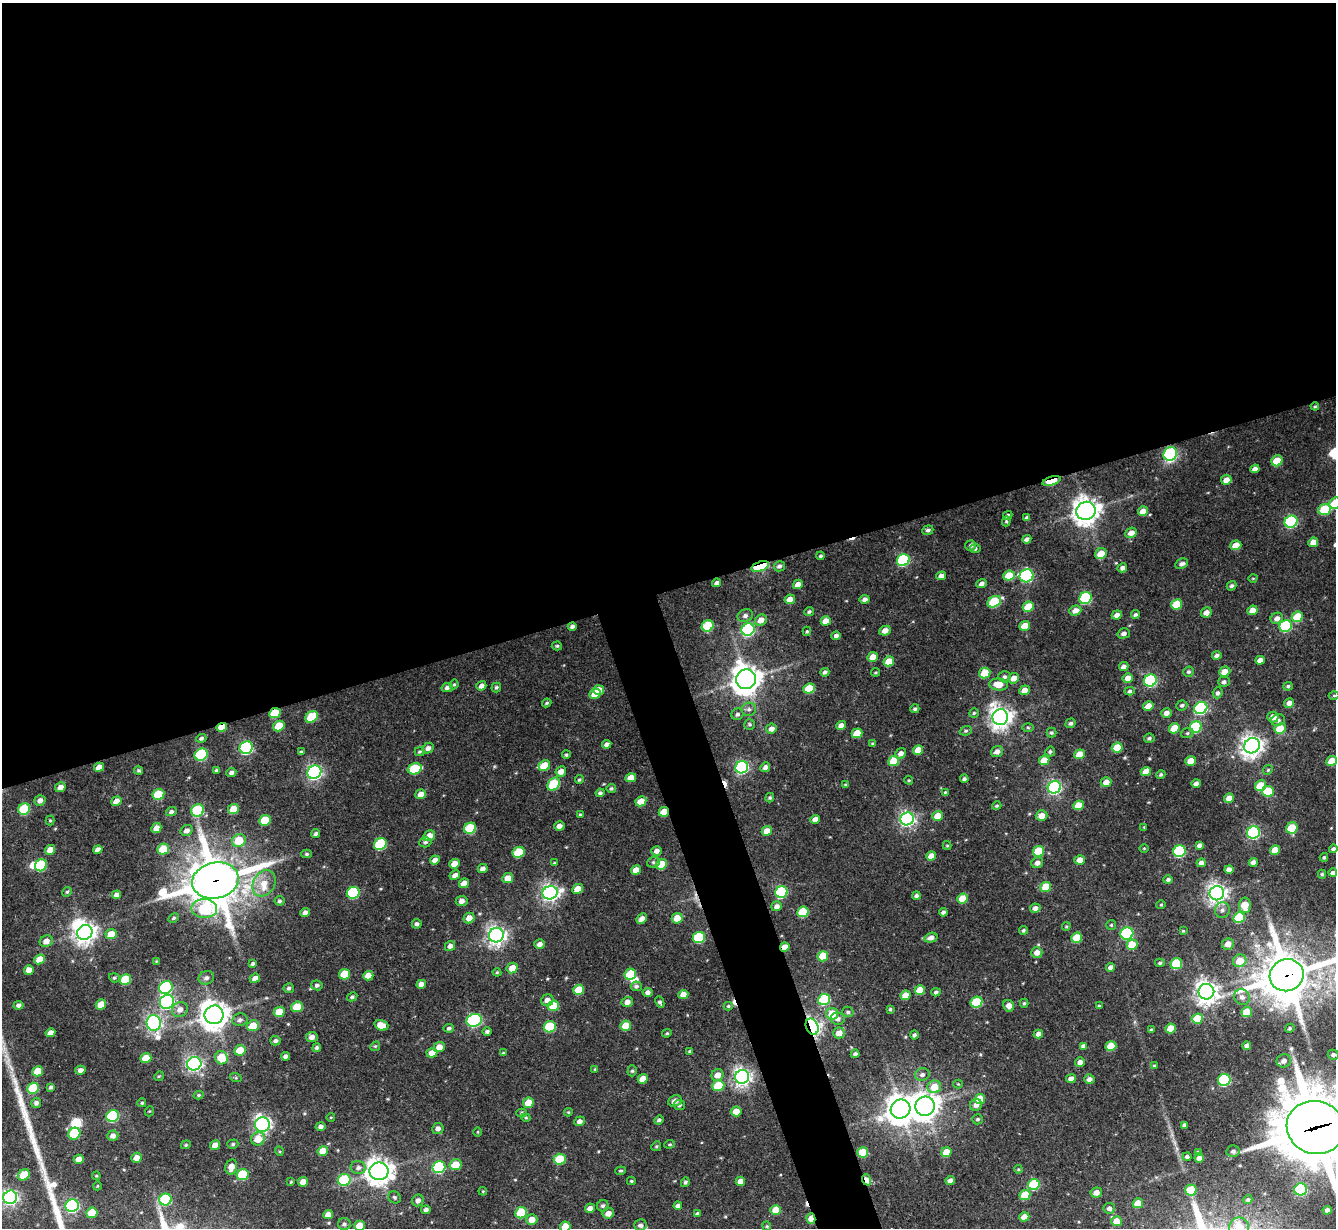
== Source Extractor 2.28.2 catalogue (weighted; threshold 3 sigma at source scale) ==
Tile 2 of 4 x 4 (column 2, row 1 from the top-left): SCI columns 1336-2669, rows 3951-5176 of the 5338 x 5324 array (HDU 1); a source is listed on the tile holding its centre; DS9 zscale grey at full resolution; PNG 1338 x 1230 px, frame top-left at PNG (2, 3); each listed source drawn as its Kron ellipse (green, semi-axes under 4 px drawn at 4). Shown black and unused: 51% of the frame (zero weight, under 3 of 5 exposures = <1% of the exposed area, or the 3 px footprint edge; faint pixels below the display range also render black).
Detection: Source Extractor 2.28.2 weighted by HDU 2 'WHT'; one run over the whole footprint, this tile lists its part. Background 0.182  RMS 0.0086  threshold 0.0387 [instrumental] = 3 sigma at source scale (4.5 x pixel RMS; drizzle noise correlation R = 1.50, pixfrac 1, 0.05/0.05 arcsec/px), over >= 5 px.
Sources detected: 507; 1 too faint to see at this stretch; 4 inside a brighter object's white glare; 4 cosmic-ray / hot-pixel residue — neither listed nor drawn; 1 inside a brighter listed object's ellipse — not listed separately; the other 497 listed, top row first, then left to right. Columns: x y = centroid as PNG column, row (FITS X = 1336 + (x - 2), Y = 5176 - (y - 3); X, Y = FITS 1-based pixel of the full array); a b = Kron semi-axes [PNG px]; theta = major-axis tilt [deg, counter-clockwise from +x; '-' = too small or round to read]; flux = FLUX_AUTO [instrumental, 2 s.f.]
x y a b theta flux
1315 406 4 4 - 1.1
1170 454 7 6 - 120
1277 461 6 5 - 22
1255 469 5 4 - 4.4
1226 480 5 4 - 6.7
1052 481 9 4 17 31
1335 503 6 5 - 24
1325 510 6 5 - 41
1086 511 10 9 - 890
1143 511 5 4 - 7.6
1008 515 5 4 - 1.9
1027 517 4 3 - 1.7
1006 521 5 4 - 1.3
1291 522 6 6 - 110
928 530 5 4 - 2.1
1131 533 6 5 - 6.9
1027 539 4 4 - 2.9
1313 542 5 4 - 8.3
971 545 5 5 - 2.3
1236 545 5 5 - 12
975 548 5 4 - 1.7
1101 554 6 5 - 12
821 556 4 4 - 1.4
903 560 6 5 - 93
1182 564 7 5 25 3.2
760 566 9 4 19 110
779 566 5 5 - 2.7
1122 568 5 4 - 3.1
941 576 5 4 - 4.9
1009 576 6 5 - 21
1027 576 7 6 - 140
1253 578 4 3 - 0.66
717 583 4 3 - 2.9
798 584 5 4 - 5.5
982 584 5 4 - 3.7
1232 586 5 4 - 2
1085 598 6 5 - 80
790 599 5 4 - 7.6
865 599 5 4 - 3.1
994 602 7 5 31 45
1177 604 5 5 - 23
1028 607 6 5 - 23
1075 610 6 5 - 6.4
1252 610 5 4 - 6.2
809 612 5 4 - 1.6
1206 612 5 5 - 5.2
1117 615 5 4 - 4.5
1135 615 4 4 - 1.7
745 616 8 6 23 3.1
1297 617 6 5 - 23
1277 618 6 5 - 4.7
761 620 6 5 - 7.7
826 621 5 4 - 8.7
572 626 4 3 - 2.3
708 626 6 5 - 52
1025 626 5 4 - 17
1286 626 6 5 - 79
748 630 7 6 - 160
807 631 5 4 - 1.4
885 631 6 4 27 6.1
1124 633 6 5 - 3.4
836 636 5 4 - 3
557 646 5 4 - 1.3
1217 655 5 4 - 2.8
873 657 5 5 - 7.8
1260 660 5 4 - 4.4
889 661 5 5 - 14
1124 667 5 4 - 4.3
825 672 4 4 - 2.7
876 672 4 3 - 0.97
1188 672 5 5 - 1.8
1225 672 6 5 - 8.7
985 673 6 5 - 22
1004 677 6 5 - 2.7
1014 678 5 5 - 7.1
1128 678 5 4 - 6.2
746 679 10 10 - 1100
1150 680 6 6 - 100
1224 682 6 5 - 2.3
454 684 5 3 - 1.3
999 684 9 6 -6 12
481 686 5 4 - 4.1
1288 686 5 4 - 1.6
496 687 5 4 - 1.7
447 688 5 4 - 3
809 688 6 5 - 30
599 690 5 5 - 11
1024 690 5 4 - 6.3
1130 691 5 4 - 1.6
1218 693 5 5 - 2.3
595 694 6 5 - 9.5
1334 696 5 3 - 1
547 703 5 3 - 1.1
1289 703 5 4 - 4.5
1182 705 5 5 - 2
1148 706 5 4 - 7.3
1201 708 7 6 - 120
749 709 7 6 - 2.9
915 709 5 4 - 1.9
275 713 6 5 - 28
974 713 5 4 - 1.3
1166 713 5 4 - 4.7
737 714 6 5 - 2.2
312 717 7 5 34 32
1000 717 8 8 - 650
1273 717 6 5 - 9
1278 720 7 6 - 3.3
1070 723 5 4 - 2.1
750 724 5 5 - 1.4
841 725 5 4 - 5.8
279 726 6 5 - 21
222 727 5 4 - 14
1028 727 6 4 -2 1.2
1196 727 6 5 - 57
1174 728 5 5 - 18
771 729 5 5 - 5.1
1280 729 5 5 - 22
966 731 6 4 21 1.5
857 733 5 4 - 19
1051 733 5 5 - 1.5
1187 733 6 5 - 1.6
201 738 5 4 - 1.9
1149 738 5 4 - 1.8
873 743 4 3 - 1.2
607 744 5 4 - 3.5
1252 746 8 7 - 640
246 748 7 6 - 140
428 748 6 5 - 3.7
1117 748 5 5 - 21
918 750 5 4 - 11
301 752 4 3 - 1.2
420 752 5 4 - 1.2
997 752 6 5 - 4.5
1050 752 5 5 - 1.6
901 753 6 5 - 4.6
1079 754 5 5 - 11
201 755 7 6 - 94
566 755 4 4 - 1.3
1044 760 5 4 - 13
894 761 5 5 - 24
1191 761 5 4 - 11
1332 761 5 4 - 14
544 766 6 5 - 17
99 767 5 4 - 6.6
742 767 6 6 - 160
765 767 5 4 - 3.3
415 769 7 5 17 43
139 770 4 4 - 1.4
216 770 4 4 - 1.1
1268 770 5 4 - 1.2
561 771 5 5 - 6.1
231 772 5 4 - 2.4
314 772 7 6 - 250
1146 772 5 4 - 11
1161 774 4 4 - 1.6
631 778 5 4 - 9.8
964 779 4 4 - 1.7
579 780 4 4 - 1.3
909 780 4 3 - 1.1
1106 782 5 4 - 5.9
1196 783 4 4 - 3.5
554 784 7 5 47 48
846 784 4 4 - 1.1
1261 786 6 5 - 22
60 787 5 4 - 5.7
1054 787 7 6 - 190
611 788 4 4 - 1.4
1268 791 6 5 - 26
945 792 4 3 - 0.82
600 793 4 4 - 2.2
158 794 6 5 - 28
421 794 5 5 - 7.2
770 798 5 4 - 1.3
1229 798 5 4 - 7.4
40 800 6 5 - 4.7
116 801 5 4 - 8.3
641 801 5 5 - 13
1078 805 5 5 - 15
997 806 5 4 - 1.2
24 809 6 5 - 44
233 809 5 5 - 15
198 810 6 6 - 59
171 811 5 4 - 2.3
664 812 5 4 - 14
580 814 3 3 - 1
938 816 5 5 - 11
1041 816 6 5 - 8.3
815 819 5 4 - 6.7
907 819 7 6 - 270
50 820 5 4 - 1.1
265 820 6 5 - 26
559 826 5 4 - 4.7
1144 827 3 3 - 0.65
156 828 5 4 - 6.1
470 828 6 5 - 44
1292 828 6 5 - 30
187 830 6 5 - 4.1
767 831 5 4 - 8.7
1253 832 6 6 - 150
316 834 4 4 - 2
429 836 6 5 - 8.4
239 840 7 6 - 21
425 842 6 5 - 2.2
380 844 6 5 - 57
1199 845 4 4 - 2.7
947 846 4 4 - 1
1144 848 5 3 - 0.77
163 849 6 5 - 26
1333 849 4 4 - 2.2
50 850 5 4 - 9.8
98 850 5 4 - 4.1
1275 850 5 4 - 11
656 851 5 4 - 4
1039 851 6 5 - 36
1179 851 6 6 - 79
519 852 6 5 - 36
307 854 5 4 - 1.6
931 856 5 4 - 8
1324 857 4 4 - 1.5
435 860 5 4 - 4.7
1080 860 5 4 - 7.4
653 862 6 5 - 1.7
1253 862 4 4 - 3
555 863 4 3 - 1
1037 863 6 5 - 4.3
1201 863 4 4 - 3.6
454 864 5 4 - 9.2
661 864 5 5 - 26
41 865 6 5 - 58
483 869 5 4 - 4
1229 869 4 4 - 4.4
636 870 5 4 - 9.7
1333 873 4 4 - 2.6
1322 874 4 4 - 1.3
455 875 5 4 - 3.9
508 878 5 5 - 9.8
1168 880 5 4 - 2.2
215 881 23 18 11 3500
264 883 14 10 61 13
464 883 5 4 - 9
1046 887 5 5 - 18
578 889 6 4 28 9.2
67 892 5 4 - 1.3
781 892 6 5 - 73
353 893 6 5 - 78
550 893 7 6 - 380
1217 893 7 7 - 470
116 895 4 4 - 3.5
916 896 4 4 - 1.9
962 898 5 5 - 15
280 901 5 4 - 1.7
462 901 6 5 - 4.1
1161 905 4 4 - 0.99
1245 905 7 6 - 15
777 906 5 4 - 3.9
1035 908 5 4 - 4.5
204 909 13 9 -3 44
1222 910 8 7 - 3.4
305 912 5 4 - 3.6
803 912 6 5 - 39
943 912 4 4 - 2.3
174 918 6 4 28 1.4
469 918 6 5 - 7.4
677 918 5 5 - 11
1239 918 6 5 - 38
642 919 6 4 46 5.5
417 924 5 5 - 2.3
1111 925 5 5 - 1.2
1066 926 4 3 - 1
1023 930 4 4 - 1.6
1183 931 4 4 - 1
85 932 8 7 - 640
111 934 5 5 - 13
1127 934 6 6 - 100
496 935 7 7 - 460
699 937 6 5 - 58
931 938 6 5 - 4.7
1077 938 5 5 - 23
46 941 6 5 - 5.9
540 944 5 5 - 4.3
1228 944 6 5 - 7.5
1132 945 5 5 - 17
450 946 5 4 - 3.8
785 947 4 4 - 11
1037 952 5 5 - 6.4
823 956 5 5 - 26
40 959 5 5 - 11
156 961 4 3 - 0.67
1240 961 7 6 - 15
1160 963 5 4 - 1.3
253 964 4 3 - 1.9
1176 964 6 5 - 44
1111 967 4 4 - 3.8
512 968 6 5 - 11
29 970 5 4 - 6.5
497 972 4 4 - 0.97
345 974 6 5 - 23
630 974 6 5 - 28
1287 975 17 16 - 4000
368 976 5 4 - 8.9
114 978 5 4 - 1.2
206 978 8 6 21 3.2
255 978 5 4 - 4.4
125 979 6 5 - 27
421 984 5 4 - 5.7
317 985 6 5 - 2.2
636 986 5 5 - 2.1
166 987 7 6 - 96
289 988 5 5 - 1.9
579 990 5 5 - 22
920 990 5 5 - 15
648 992 5 4 - 3.3
936 992 4 4 - 2.2
1206 992 8 8 - 650
683 994 5 4 - 6.8
905 995 5 4 - 9.7
352 997 5 4 - 1.7
1242 997 8 7 - 4.3
824 999 6 5 - 71
547 1000 6 5 - 5.4
167 1002 7 7 - 210
627 1002 5 5 - 5.1
660 1002 6 4 -64 1.9
976 1002 6 5 - 44
1024 1003 4 4 - 1.3
101 1004 5 5 - 12
18 1005 5 4 - 2.6
553 1006 6 5 - 21
728 1006 4 4 - 1.2
1009 1006 6 5 - 5.6
1099 1006 4 3 - 1.1
297 1007 6 5 - 20
890 1009 3 3 - 1.3
180 1010 8 7 - 5.7
279 1012 6 5 - 14
848 1012 6 5 - 1.8
1247 1012 5 5 - 17
832 1014 6 5 - 19
214 1015 9 9 - 1000
838 1019 7 6 - 3.4
1197 1019 5 5 - 23
240 1020 8 6 10 2.8
474 1020 8 6 14 120
154 1023 8 7 - 290
381 1025 7 5 -17 9.8
253 1026 6 5 - 16
626 1026 5 5 - 16
550 1027 6 5 - 47
812 1027 8 6 -66 260
449 1028 5 4 - 2.1
1171 1028 5 5 - 15
1290 1028 5 4 - 1.4
1152 1030 4 4 - 1.5
487 1031 5 4 - 2
50 1033 5 4 - 5.4
667 1033 5 4 - 1.2
839 1033 6 5 - 7.7
1038 1034 5 4 - 5.2
914 1035 4 4 - 1.9
312 1037 6 5 - 4.6
275 1041 5 4 - 2.3
375 1046 5 4 - 1.1
1083 1046 4 4 - 2.7
1111 1046 5 5 - 21
1247 1046 4 4 - 3.4
439 1047 5 5 - 8
317 1048 4 4 - 1.9
240 1050 6 5 - 16
690 1051 4 3 - 0.9
432 1053 5 5 - 8.7
503 1053 4 4 - 1.1
855 1054 4 4 - 2.3
1333 1055 5 5 - 2.5
285 1056 4 4 - 3.4
146 1058 5 5 - 14
221 1058 7 6 - 20
1284 1061 7 6 - 4.1
1080 1062 5 4 - 4.8
194 1064 7 6 - 280
1154 1065 4 3 - 1.1
595 1069 4 4 - 0.75
80 1070 5 4 - 4.2
38 1071 5 5 - 17
632 1071 5 4 - 1.4
922 1074 7 6 - 3.3
717 1075 6 6 - 7.7
159 1076 5 4 - 0.94
742 1077 7 7 - 410
236 1078 6 4 -18 1.1
643 1079 5 4 - 9
1071 1079 5 4 - 5.8
1089 1079 5 5 - 3.2
1224 1080 6 6 - 96
958 1084 4 4 - 0.85
718 1086 6 5 - 27
51 1087 4 3 - 1.8
934 1087 7 6 - 14
33 1088 6 5 - 33
199 1095 5 4 - 1.3
980 1099 5 5 - 17
675 1101 7 5 22 5.2
36 1103 5 5 - 2.9
142 1103 4 4 - 1.4
528 1103 5 5 - 14
679 1105 6 5 - 1.8
976 1105 6 5 - 4.2
925 1106 10 9 - 790
900 1109 10 9 - 1200
150 1111 5 3 - 0.74
736 1111 5 5 - 8.8
568 1112 4 4 - 1
522 1113 5 4 - 1.4
113 1116 6 6 - 76
331 1117 4 3 - 0.69
526 1118 4 4 - 0.95
978 1119 5 5 - 1.6
659 1120 5 4 - 1.9
579 1121 5 5 - 4
262 1125 7 7 - 310
1185 1125 4 3 - 2
320 1127 5 4 - 3.2
1316 1127 29 26 -18 7100
438 1128 6 5 - 3.8
478 1132 4 3 - 0.74
74 1134 6 5 - 49
113 1136 5 5 - 4.3
258 1139 7 6 - 12
233 1144 5 4 - 1.4
670 1144 5 3 - 1.1
186 1145 5 4 - 1.1
215 1145 5 4 - 8.1
656 1146 5 4 - 1.2
279 1151 5 3 - 0.84
323 1151 5 5 - 15
1233 1151 6 5 - 2.5
863 1152 5 5 - 26
946 1152 5 5 - 12
1198 1153 4 3 - 2.1
1187 1157 4 4 - 2.3
136 1158 5 5 - 6.8
1199 1158 5 4 - 4.1
79 1159 5 4 - 7
560 1159 6 5 - 34
456 1165 6 5 - 17
231 1167 7 5 76 7.8
439 1167 6 6 - 85
358 1168 8 6 -12 3.2
1018 1169 4 3 - 1
379 1171 9 8 - 900
620 1171 5 3 - 1.1
24 1175 6 5 - 19
243 1175 6 5 - 46
96 1176 4 4 - 0.82
344 1180 6 5 - 54
867 1180 6 4 -70 9.8
631 1181 4 3 - 0.98
740 1181 5 4 - 5.1
950 1181 4 4 - 5.1
291 1182 4 3 - 0.85
303 1182 5 4 - 9
685 1182 5 4 - 1.7
1034 1185 6 5 - 57
97 1186 4 3 - 0.65
1301 1189 6 6 - 110
1191 1190 5 5 - 30
483 1191 4 3 - 0.68
1096 1192 5 5 - 5.9
1025 1195 5 5 - 22
10 1197 7 6 - 290
394 1197 6 5 - 1.9
1248 1199 4 4 - 1.6
165 1200 6 6 - 63
418 1200 6 5 - 3.4
1138 1203 5 5 - 14
72 1206 7 6 - 160
603 1206 6 5 - 2
678 1206 4 4 - 3.2
590 1208 5 4 - 4.2
1109 1208 5 5 - 3.6
426 1210 4 4 - 2.5
776 1210 5 5 - 15
1327 1210 4 4 - 2.6
92 1213 5 5 - 21
521 1213 6 5 - 38
608 1213 6 5 - 5.9
698 1214 4 4 - 2.1
328 1215 5 4 - 6.9
1024 1217 5 4 - 7.8
811 1219 5 4 - 13
532 1220 6 5 - 9.2
1117 1221 5 5 - 11
344 1224 6 6 - 2.2
640 1225 6 6 - 2.9
359 1226 5 5 - 14
767 1226 5 4 - 1.1
565 1227 5 5 - 15
1239 1227 10 9 - 15
Overlapping masked pixels (flux is a lower limit): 12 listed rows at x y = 1052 481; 760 566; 275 713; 222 727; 664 812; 215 881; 785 947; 1287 975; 812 1027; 1316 1127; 867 1180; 811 1219
Isophote crosses this tile's border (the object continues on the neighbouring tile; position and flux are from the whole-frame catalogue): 6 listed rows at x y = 1335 503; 1287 975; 1316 1127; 359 1226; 565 1227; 1239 1227